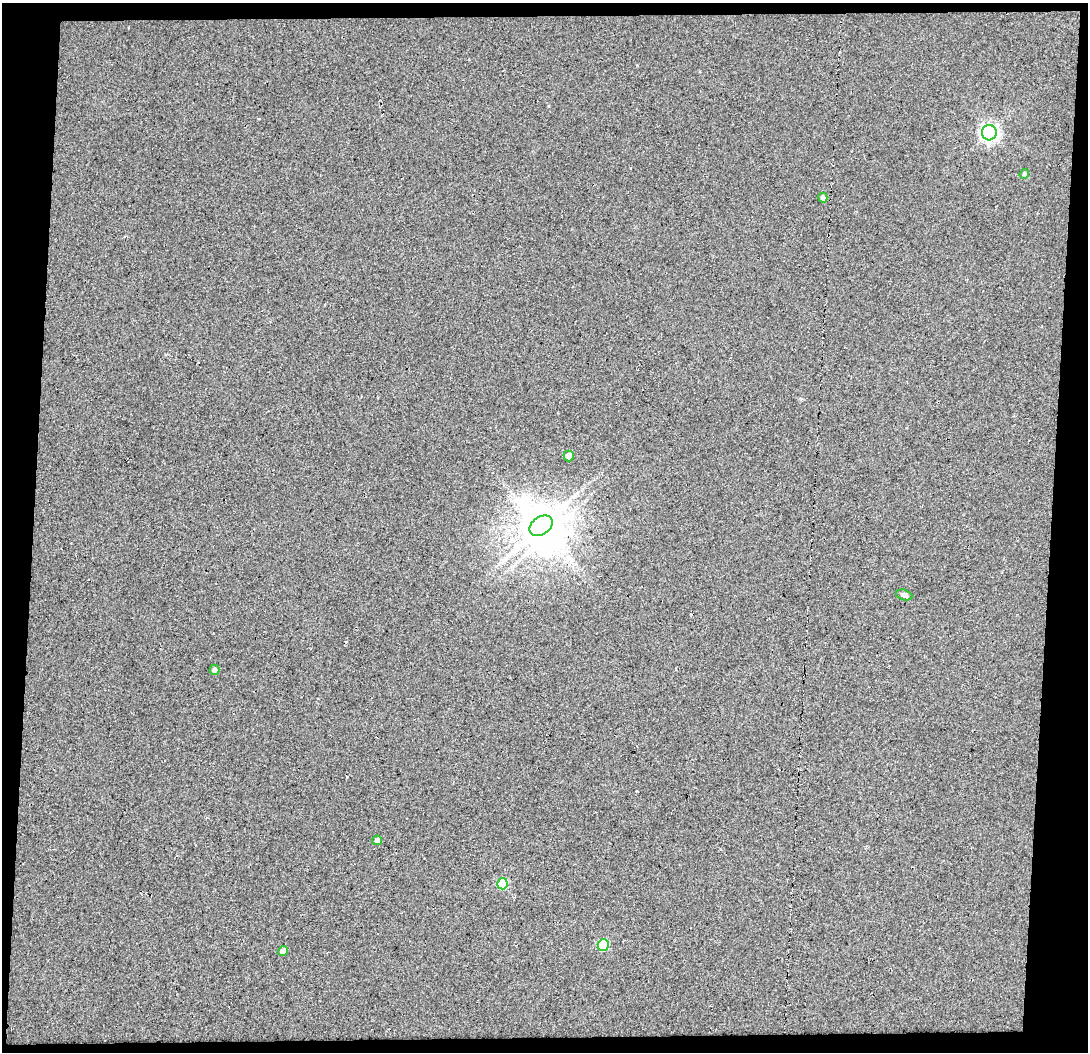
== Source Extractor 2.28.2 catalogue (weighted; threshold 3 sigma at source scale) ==
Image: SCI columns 1-1086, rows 44-1093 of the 1086 x 1138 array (HDU 1 of 3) = the unmasked area's bounding box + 8 px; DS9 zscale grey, full resolution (1 PNG px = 1 image px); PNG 1090 x 1054 px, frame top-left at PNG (2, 3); each listed source drawn as its Kron ellipse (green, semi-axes under 4 px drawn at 4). Shown black and unused: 9% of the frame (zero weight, under 3 of 5 exposures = <1% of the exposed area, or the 3 px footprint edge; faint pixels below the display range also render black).
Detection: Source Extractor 2.28.2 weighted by HDU 2 'WHT'. Background 0.0488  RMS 0.031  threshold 0.139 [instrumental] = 3 sigma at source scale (4.5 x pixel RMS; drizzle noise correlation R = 1.50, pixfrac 1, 0.0396/0.0396 arcsec/px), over >= 5 px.
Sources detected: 14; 2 inside a brighter object's white glare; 1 long thin detection or spike segment (spike, bleed or trail) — neither listed nor drawn; the other 11 listed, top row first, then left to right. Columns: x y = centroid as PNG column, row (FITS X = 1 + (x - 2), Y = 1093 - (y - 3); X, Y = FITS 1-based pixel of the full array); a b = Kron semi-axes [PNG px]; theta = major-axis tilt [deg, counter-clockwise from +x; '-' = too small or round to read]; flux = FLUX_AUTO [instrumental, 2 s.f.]
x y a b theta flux
989 133 8 7 - 1000
1024 174 5 4 - 5.2
823 198 5 4 - 10
569 456 5 5 - 27
541 526 12 9 35 6800
904 595 8 5 -16 13
215 670 5 5 - 9.5
377 840 5 5 - 11
502 884 5 5 - 180
603 945 6 5 - 120
283 951 5 4 - 23